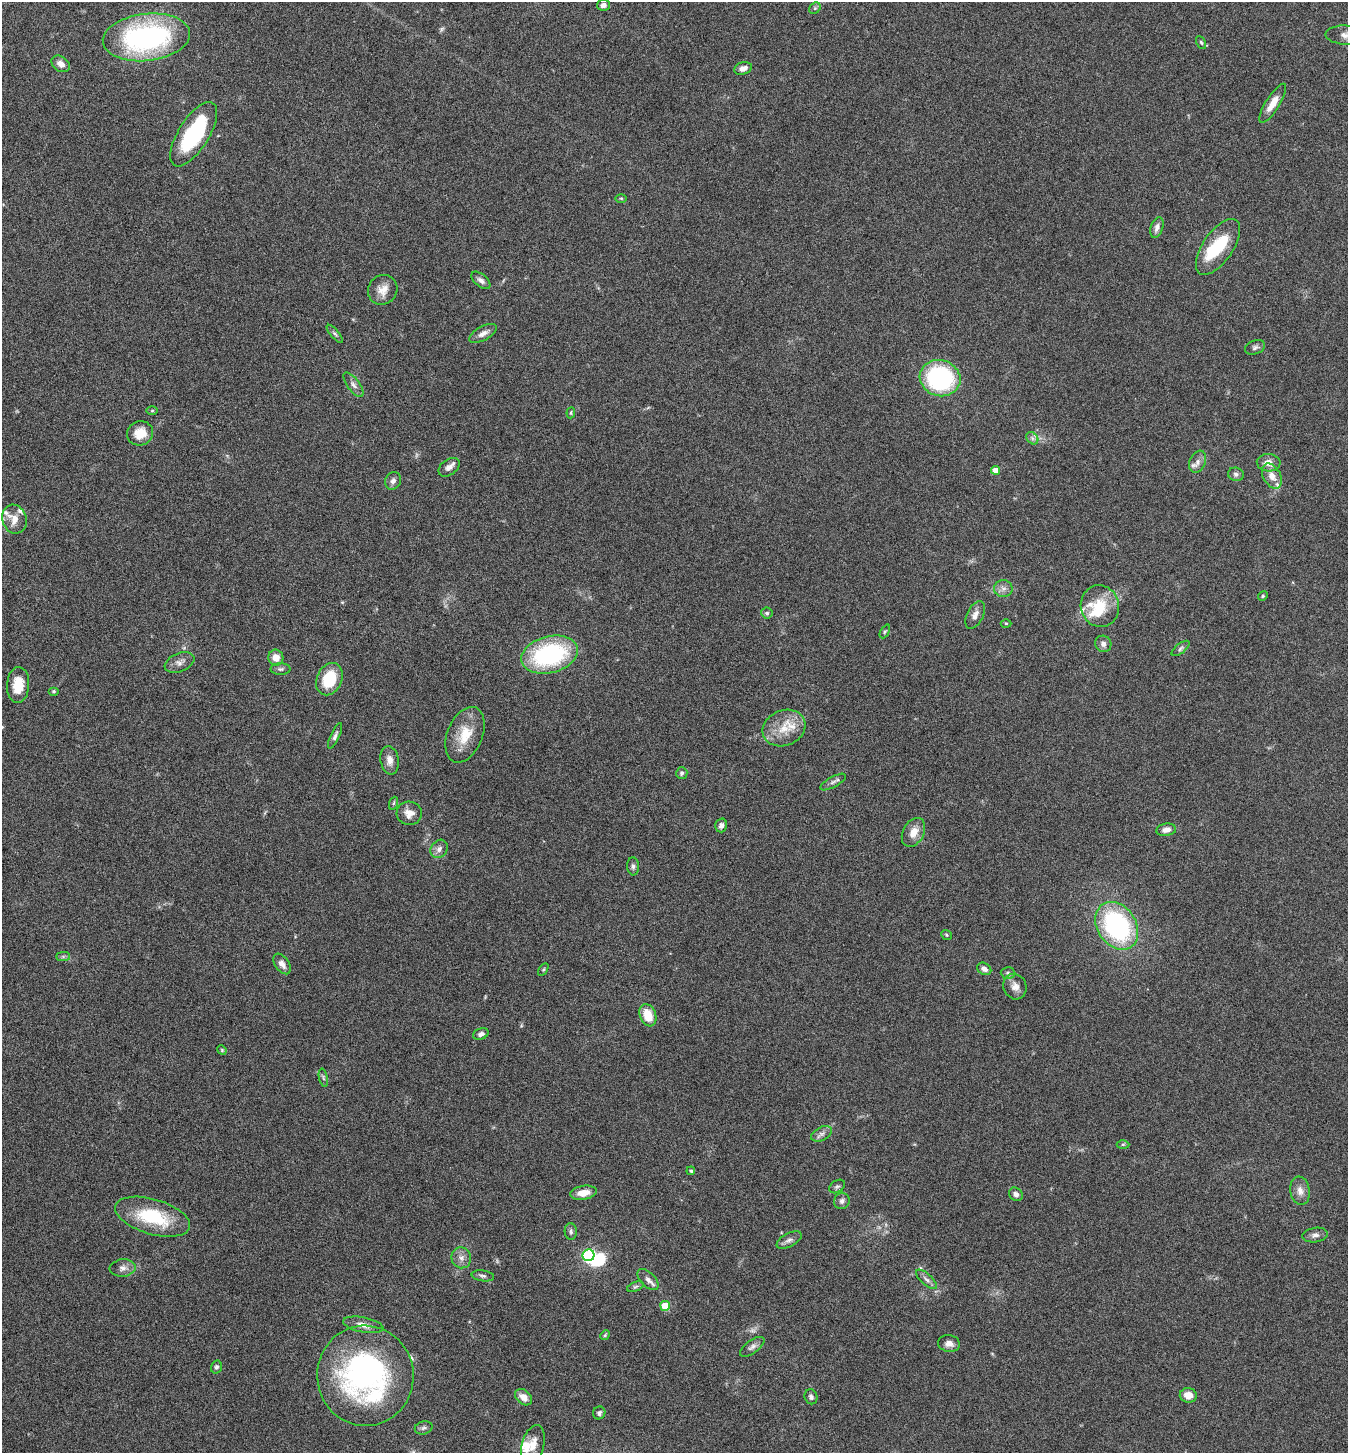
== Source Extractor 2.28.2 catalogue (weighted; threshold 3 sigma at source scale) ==
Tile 11 of 4 x 4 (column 3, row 3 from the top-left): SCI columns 2980-4325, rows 1455-2905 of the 5822 x 5813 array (HDU 1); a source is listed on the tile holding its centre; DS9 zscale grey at full resolution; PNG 1350 x 1455 px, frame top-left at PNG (2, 2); each listed source drawn as its Kron ellipse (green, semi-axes under 4 px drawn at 4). Nothing masked; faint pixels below the display range render black.
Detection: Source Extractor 2.28.2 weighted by HDU 2 'WHT'; one run over the whole footprint, this tile lists its part. Background 0.0706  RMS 0.0042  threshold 0.0172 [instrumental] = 3 sigma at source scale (4.09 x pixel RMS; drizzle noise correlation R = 1.36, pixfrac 0.8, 0.05/0.05 arcsec/px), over >= 5 px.
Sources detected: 119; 2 too faint to see at this stretch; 2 inside a brighter object's white glare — neither listed nor drawn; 11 inside a brighter listed object's ellipse — not listed separately; the other 104 listed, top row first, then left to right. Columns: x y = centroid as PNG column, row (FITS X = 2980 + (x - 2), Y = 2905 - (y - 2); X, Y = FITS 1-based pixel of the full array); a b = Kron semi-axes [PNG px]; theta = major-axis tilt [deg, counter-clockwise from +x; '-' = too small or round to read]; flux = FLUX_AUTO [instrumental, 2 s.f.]
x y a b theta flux
603 5 6 5 - 1.9
815 8 6 5 - 0.68
1346 35 20 9 -3 4.1
146 37 44 23 7 81
1201 42 7 4 -62 0.61
61 64 10 7 -35 2.7
743 68 9 6 16 2.1
1273 103 22 7 58 4.8
194 134 36 15 58 37
621 198 6 4 -1 0.49
1157 228 10 6 73 2
1218 247 32 15 55 17
481 280 11 6 -40 1.6
383 290 15 14 - 4.2
483 333 15 7 29 2.4
335 334 11 4 -49 0.88
1255 347 10 7 21 1.2
940 378 20 18 -17 49
353 385 14 6 -53 1.8
152 411 5 3 - 0.43
571 413 5 4 - 0.46
140 433 13 12 - 6
1032 438 7 5 -47 1
1198 462 11 8 67 2.2
1269 463 12 9 -3 3
449 467 12 7 36 2
995 470 4 4 - 4.9
1236 474 8 6 -17 1.2
1272 476 13 8 -61 4
393 481 9 8 - 1.6
14 519 14 12 -72 4.7
1003 588 9 8 - 2
1263 596 5 4 - 0.53
1100 606 21 19 -75 11
767 613 6 5 - 0.75
975 615 15 8 64 2.4
1006 623 5 3 - 0.37
885 631 7 4 62 0.59
1103 644 8 8 - 1.6
1181 648 11 5 38 0.96
549 655 29 18 15 51
276 658 8 7 - 4.1
179 662 15 9 22 2.4
280 669 10 5 0 1.1
329 679 17 12 66 14
18 685 18 11 86 7.5
53 691 5 4 - 0.58
784 728 22 17 22 8.7
465 735 29 17 68 10
335 736 14 4 66 1.3
390 760 14 9 -82 2.9
682 773 6 5 - 0.99
833 782 14 5 29 1.4
394 803 6 4 70 0.52
409 813 12 11 - 3.5
721 825 7 6 - 1.4
1166 830 10 6 8 2.6
913 832 15 10 62 4.4
439 849 10 8 53 2
633 866 9 6 -86 1
1117 926 26 19 -56 60
946 935 6 4 -38 0.55
63 956 7 4 0 0.71
282 964 11 7 -55 2.4
984 969 7 5 -31 2
543 970 7 4 59 0.55
1008 973 7 6 - 0.87
1015 987 13 11 -67 3.1
648 1015 11 8 -69 7.9
481 1034 8 5 22 1.5
222 1050 5 4 - 0.45
323 1078 9 3 -77 0.71
822 1134 11 6 28 1.6
1123 1144 6 4 0 0.51
691 1171 4 3 - 0.66
837 1186 8 5 34 0.88
1300 1191 14 9 -81 3
583 1193 13 7 9 4.5
1016 1194 7 6 - 1.5
842 1201 8 7 - 1.4
153 1217 39 17 -17 23
571 1231 8 6 -86 0.98
1315 1235 13 7 8 1.8
789 1240 14 6 28 1.8
588 1255 6 5 - 64
461 1258 10 9 - 2.4
123 1268 13 8 6 2.2
483 1276 11 5 -8 1.1
926 1279 13 5 -42 1.6
648 1280 13 7 -45 2
635 1287 9 4 23 0.85
665 1306 5 5 - 12
363 1325 20 7 -11 3.2
605 1335 5 4 - 0.51
949 1344 11 8 -7 2.4
752 1347 14 6 36 1.7
216 1367 6 5 - 0.97
365 1376 50 48 -85 100
1188 1395 8 7 - 4.1
523 1397 10 7 -41 3.7
811 1397 7 6 - 1.1
599 1413 6 6 - 1.2
424 1428 9 6 14 1.1
533 1445 20 11 74 4.5
Isophote crosses this tile's border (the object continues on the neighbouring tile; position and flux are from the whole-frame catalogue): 2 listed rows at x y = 1346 35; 14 519